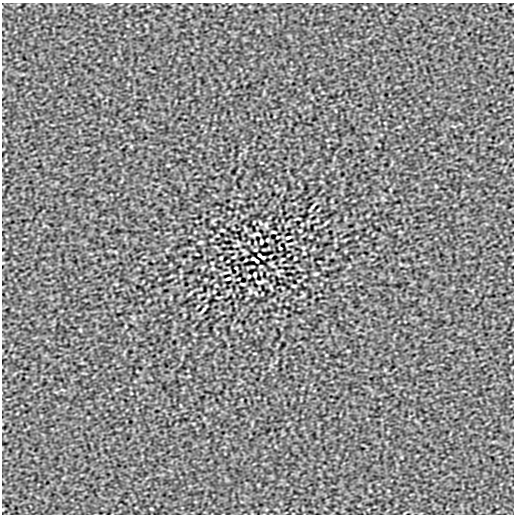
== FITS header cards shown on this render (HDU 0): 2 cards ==
NAXIS1  =                  512
NAXIS2  =                  512

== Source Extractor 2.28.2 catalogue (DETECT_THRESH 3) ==
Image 512 x 512 px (HDU 0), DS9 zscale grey, 1 PNG px = 1 image px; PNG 516 x 516 px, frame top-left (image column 1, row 512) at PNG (2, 3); no overlay
Background -1.47e-08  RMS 1.9e-06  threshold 5.79e-06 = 3 sigma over >= 5 px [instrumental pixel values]
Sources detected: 37; all 37 listed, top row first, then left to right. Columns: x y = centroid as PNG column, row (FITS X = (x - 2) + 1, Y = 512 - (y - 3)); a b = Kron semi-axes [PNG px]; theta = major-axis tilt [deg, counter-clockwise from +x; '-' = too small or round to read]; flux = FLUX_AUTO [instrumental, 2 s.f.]
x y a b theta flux
313 206 10 3 54 2.0e-04
260 223 5 3 - 1.2e-04
326 223 8 3 45 1.3e-04
223 230 4 2 - 1.2e-04
300 231 3 2 - 9.7e-05
273 232 6 2 -5 1.2e-04
257 234 7 2 8 2.0e-04
288 237 4 2 - 1.7e-04
267 240 3 2 - 1.2e-04
200 242 5 3 - 1.6e-04
261 242 4 3 - 1.6e-04
280 248 3 2 - 1.1e-04
255 250 3 2 - 1.0e-04
304 253 3 2 - 9.2e-05
259 255 4 3 - 1.5e-04
234 257 5 2 - 1.1e-04
263 257 4 2 - 1.5e-04
221 258 3 2 - 1.3e-04
295 258 3 2 - 1.3e-04
253 259 4 2 - 1.6e-04
282 259 5 2 - 1.1e-04
246 260 3 2 - 9.5e-05
257 261 4 3 - 1.4e-04
261 266 3 2 - 1.0e-04
236 268 3 2 - 1.1e-04
213 269 5 3 - 1.1e-04
255 274 4 3 - 1.6e-04
316 274 5 3 - 1.6e-04
249 276 3 2 - 1.2e-04
228 279 4 2 - 1.7e-04
259 282 7 2 8 2.0e-04
243 284 6 2 -5 1.2e-04
216 285 3 2 - 9.8e-05
293 286 4 2 - 1.2e-04
190 293 8 3 45 1.3e-04
256 293 5 3 - 1.2e-04
203 310 10 3 54 1.9e-04